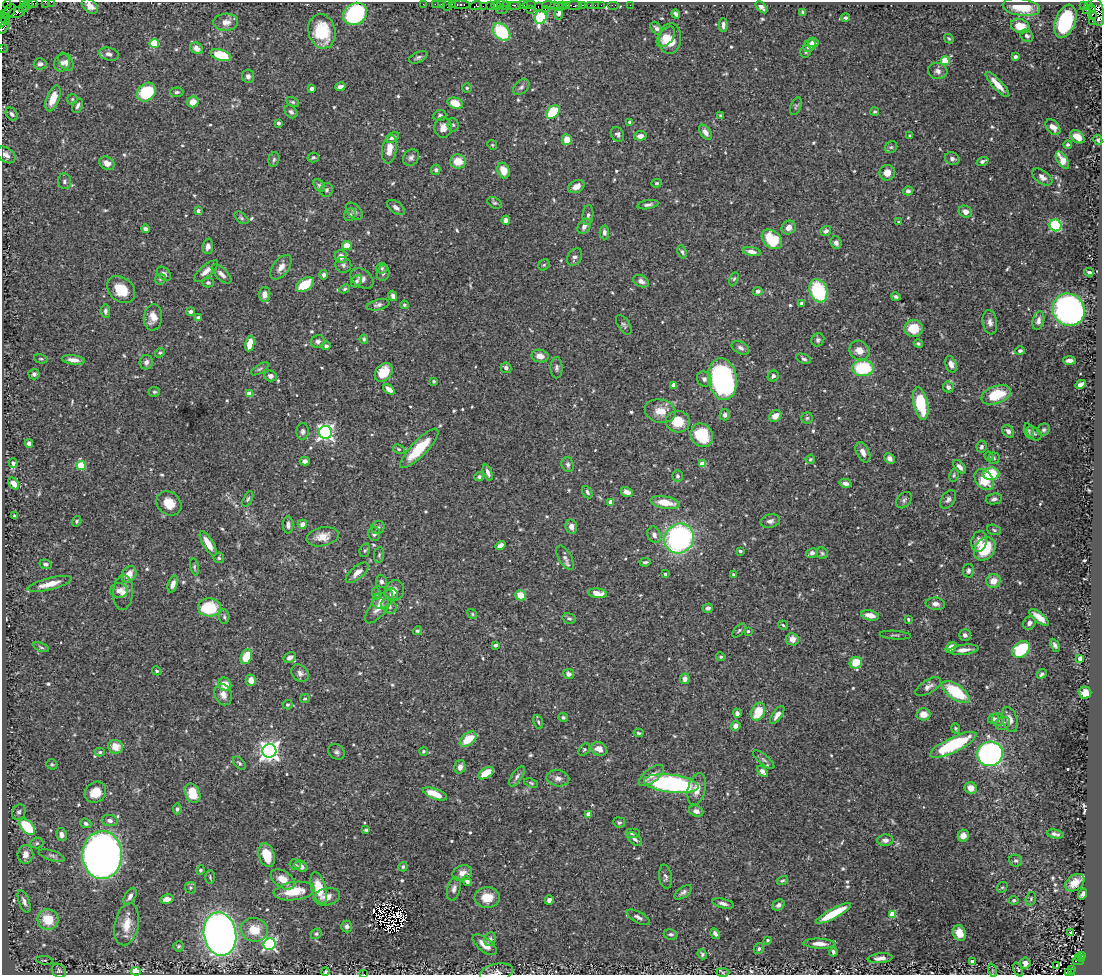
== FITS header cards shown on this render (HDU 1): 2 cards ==
NAXIS1  =                 1100
NAXIS2  =                  973

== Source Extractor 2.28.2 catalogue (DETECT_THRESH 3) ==
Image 1100 x 973 px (HDU 1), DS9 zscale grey, 1 PNG px = 1 image px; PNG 1104 x 977 px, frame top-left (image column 1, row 973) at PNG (2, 2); each listed source drawn as its Kron ellipse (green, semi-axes under 4 px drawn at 4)
Background 1.18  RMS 0.034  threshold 0.101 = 3 sigma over >= 5 px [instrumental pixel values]
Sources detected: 656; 3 with non-positive FLUX_AUTO (blend fragments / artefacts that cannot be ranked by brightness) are neither listed nor drawn; of the other 653, the 500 brightest by FLUX_AUTO listed and drawn (153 fainter detections omitted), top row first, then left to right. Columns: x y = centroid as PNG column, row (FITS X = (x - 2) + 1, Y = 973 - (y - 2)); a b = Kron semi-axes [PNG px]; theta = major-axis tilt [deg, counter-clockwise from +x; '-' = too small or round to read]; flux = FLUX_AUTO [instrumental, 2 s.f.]
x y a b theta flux
23 2 2 2 - 14
45 2 4 2 - 96
51 2 2 2 - 25
28 3 3 2 - 77
33 3 4 3 - 84
7 4 4 2 - 54
423 4 2 2 - 28
435 4 2 2 - 44
441 4 2 2 - 36
452 4 3 2 - 95
461 4 9 3 0 290
448 5 6 2 72 110
490 5 4 3 - 230
503 5 6 2 -23 42
507 5 3 3 - 150
514 5 7 2 0 320
523 5 5 2 - 66
530 5 6 2 0 200
548 5 6 2 0 110
563 5 3 2 - 140
566 5 3 2 - 100
574 5 8 3 -1 340
582 5 2 2 - 18
590 5 3 2 - 90
595 5 2 2 - 20
601 5 2 2 - 39
614 5 6 2 0 36
630 5 2 2 - 25
1084 5 3 3 - 500
90 6 9 6 -38 15
476 6 6 4 17 160
483 6 2 2 - 22
496 6 5 3 - 410
554 6 4 2 - 130
558 6 3 3 - 190
1088 6 3 3 - 42
24 7 5 2 - 79
538 7 3 2 - 86
762 7 7 4 -46 7.7
1021 7 19 8 -8 55
502 9 6 2 0 350
530 9 3 2 - 100
545 9 3 2 - 88
1093 9 3 3 - 440
1087 10 2 2 - 28
9 11 8 5 55 350
803 12 4 3 - 3.9
1097 12 14 7 -78 1700
17 13 8 5 10 570
559 13 6 4 79 6.3
5 14 3 2 - 57
355 14 12 10 32 230
676 14 5 3 - 5.2
1092 14 3 3 - 100
541 17 7 5 70 190
845 18 4 4 - 4.8
5 19 6 2 -48 180
1065 21 17 10 69 200
1092 21 2 2 - 25
3 22 4 3 - 160
226 22 12 8 3 18
723 25 7 4 -90 6.7
1020 26 9 7 -20 37
4 28 7 2 56 290
656 28 7 5 -51 6.3
322 31 17 13 -76 84
501 32 10 7 -44 140
1027 36 7 5 -33 6.5
666 37 12 7 51 22
949 38 5 3 - 3.1
670 39 15 11 85 42
813 42 6 5 - 12
154 44 5 4 - 98
809 46 7 5 43 14
2 48 2 2 - 25
196 48 7 5 -33 15
806 52 6 5 - 3.7
109 54 10 6 -15 11
221 55 10 5 -18 80
418 57 10 5 23 6.1
1015 57 4 3 - 4.8
945 61 4 4 - 80
66 62 10 6 -57 8.8
62 63 9 7 58 9.1
40 64 6 5 - 9.1
938 71 10 8 -14 10
248 76 6 6 - 7.1
997 84 16 5 -48 28
340 87 5 4 - 8.1
521 87 9 6 44 6.6
467 88 4 4 - 3.1
312 89 4 3 - 9.7
146 92 10 8 41 120
177 92 7 4 2 4.8
53 98 13 6 69 31
72 99 5 5 - 3.6
193 102 6 5 - 29
293 102 7 4 -27 3.9
455 103 8 5 -20 32
78 106 8 4 67 6.3
796 106 9 5 69 4.1
875 111 4 4 - 3.4
291 112 7 5 -46 5.6
553 112 8 5 44 80
12 114 7 5 -54 5.2
440 116 7 5 22 5.2
721 116 4 3 - 4.4
630 122 4 3 - 6.7
278 123 3 3 - 7.5
453 125 6 5 - 4.8
1053 127 9 6 -49 16
443 128 10 8 90 17
705 132 8 5 -54 13
618 134 7 6 - 5.6
640 136 6 4 8 11
910 136 3 3 - 4
392 137 7 4 29 7.4
1077 137 8 5 -41 28
567 140 5 5 - 25
1098 140 5 4 - 4.2
492 145 5 4 - 3.1
1068 145 4 4 - 4.5
891 147 6 5 - 4.3
389 149 14 7 81 27
6 155 10 7 -35 12
313 157 5 5 - 5
411 157 9 7 49 7.8
274 159 7 5 74 5
952 159 7 6 - 7.5
1062 160 10 5 -58 31
458 161 8 7 - 34
982 161 6 4 19 5.8
107 163 8 6 -32 15
436 170 5 4 - 5.9
503 171 8 6 -69 33
887 173 8 7 - 20
1042 177 11 6 -36 12
65 181 8 6 -83 6.4
656 183 5 4 - 3.4
319 185 7 5 -52 4.1
576 186 8 6 28 17
326 190 7 6 - 5.4
908 191 5 4 - 6.2
495 203 7 5 -29 3.9
648 205 11 4 10 7.9
396 207 10 5 -36 9.8
198 211 4 3 - 5.6
354 211 10 6 -46 6.9
965 212 7 5 -27 13
350 215 7 5 57 5.6
588 215 10 5 85 6.8
241 218 8 4 -39 4
506 220 4 4 - 8.2
899 222 4 3 - 3.3
1055 225 6 6 - 160
584 226 8 5 57 11
789 228 7 6 - 16
145 229 4 4 - 5.9
826 231 6 4 33 8
604 232 7 4 -88 8.7
772 239 11 8 -41 100
836 243 6 5 - 9
208 246 8 5 85 13
347 246 5 4 - 36
682 252 7 4 -73 4.6
752 252 9 4 -10 11
341 256 6 6 - 15
575 257 9 6 59 8.6
343 265 8 7 - 6.3
544 265 6 5 - 3.4
281 267 14 7 54 17
382 268 5 5 - 3.8
206 271 15 5 41 16
1089 272 5 3 - 4.7
383 273 8 6 78 7.6
164 274 8 5 -42 9
221 274 12 6 -43 11
324 275 5 4 - 5.9
362 278 12 9 -35 13
160 279 6 5 - 3.7
734 279 7 4 63 3.1
357 281 6 5 - 5.8
641 281 8 5 -26 11
208 283 6 5 - 5
305 285 10 6 33 63
345 289 5 4 - 3.8
121 290 15 12 -43 52
758 291 5 4 - 7.7
818 291 12 8 -68 170
265 294 7 5 82 15
393 296 5 4 - 6.9
896 297 5 3 - 4.3
802 303 4 3 - 11
378 305 11 5 13 7.4
404 305 4 4 - 3.3
1069 310 16 15 - 770
105 311 7 4 -85 5.9
191 312 4 4 - 6.4
153 317 13 9 83 25
198 318 4 3 - 11
1038 320 9 5 76 9.5
990 322 12 7 -80 11
624 325 11 5 -56 5.8
914 328 9 8 - 46
364 339 4 4 - 3.7
818 340 7 6 - 5.5
318 341 7 6 - 7.1
250 343 8 4 78 29
918 343 4 3 - 3.8
326 346 5 4 - 5.5
740 348 9 6 -27 8.5
859 350 10 9 - 21
1020 351 5 4 - 4.1
160 353 5 4 - 3.3
540 356 8 6 -9 16
41 359 7 4 -16 3.5
804 359 8 4 -22 5
73 360 11 4 -8 15
1069 360 6 4 -4 11
146 362 7 6 - 10
951 364 8 5 -69 11
506 368 5 5 - 7.6
557 368 10 6 90 6.4
863 368 11 8 2 140
260 369 10 4 32 4.8
384 372 10 7 49 51
34 374 5 5 - 5.1
271 376 6 5 - 8.6
773 376 6 5 - 5.7
704 379 8 7 - 7.9
722 379 21 14 -81 510
434 381 3 3 - 4
1081 384 6 4 28 13
673 385 4 4 - 18
948 387 5 5 - 8.3
389 389 6 4 -37 15
154 392 5 5 - 4.2
249 394 4 4 - 27
996 395 15 8 20 81
921 403 16 7 -78 110
660 411 16 11 -13 30
725 415 5 5 - 8
775 416 7 5 37 20
807 418 6 5 - 3.8
678 422 12 11 - 50
1044 430 6 6 - 5.2
1008 431 7 5 -54 9.5
1029 431 8 4 -75 4.5
303 432 8 6 88 6.8
326 432 6 6 - 760
1034 433 9 6 -38 5.6
702 435 12 10 -59 96
29 443 4 4 - 8.6
982 447 6 5 - 5.7
419 448 26 7 46 86
399 449 6 4 -28 3.9
863 452 11 6 -63 13
989 456 5 4 - 3.2
994 458 5 5 - 3.6
810 459 4 4 - 3.4
890 459 5 4 - 8.9
305 461 5 4 - 7.9
13 463 5 4 - 5.9
702 464 4 4 - 44
568 465 7 6 - 5.9
81 466 4 4 - 79
960 467 8 4 -47 10
488 472 8 4 -68 8.8
991 474 8 6 4 91
954 475 7 4 81 3.4
678 476 6 5 - 5.8
479 477 5 4 - 4.8
984 480 11 8 -55 67
845 483 6 4 -14 9.1
14 484 6 4 -51 14
587 492 7 4 -64 6
627 492 6 4 -25 12
248 499 8 4 63 4.5
948 499 10 6 55 8.3
994 499 8 5 9 6.5
904 500 9 6 46 6.9
611 502 4 4 - 22
665 502 15 6 -10 43
169 503 13 11 -42 37
14 516 3 3 - 3.1
76 521 5 4 - 3.7
770 521 10 6 13 9
302 524 5 4 - 12
288 525 8 5 -89 8.4
378 527 7 6 - 5.2
571 527 7 6 - 14
994 530 7 5 -20 4.2
374 534 6 6 - 7.8
654 535 8 6 -68 9.7
323 537 16 9 12 26
679 538 15 14 - 480
979 541 10 7 75 19
208 544 14 5 -59 29
500 545 5 4 - 12
985 549 12 9 53 93
365 550 7 5 71 4.1
740 551 3 3 - 5.5
812 553 6 5 - 8
822 553 6 5 - 4.3
379 555 8 5 80 3.9
219 558 5 5 - 3.4
565 558 13 6 -60 10
645 562 5 3 - 4.2
45 564 6 4 -20 5.6
194 567 8 4 -79 3.7
968 571 7 5 80 6.6
357 573 14 6 40 15
129 574 9 7 59 25
665 574 3 3 - 3.6
734 575 3 3 - 5.9
381 581 6 5 - 6
993 581 7 6 - 24
50 584 23 6 14 29
173 584 9 4 71 12
395 590 10 9 - 16
119 591 9 7 3 11
123 593 17 10 86 20
598 593 9 5 -6 27
377 594 6 4 -72 3.1
391 595 6 6 - 6.2
521 595 5 5 - 46
381 601 8 8 - 10
935 604 10 6 -7 10
389 606 8 6 -42 8
209 607 11 9 -3 110
379 607 20 8 52 23
708 608 5 4 - 7.4
472 614 5 4 - 3.1
870 615 9 5 -12 24
224 617 7 5 -86 5.1
1039 617 12 5 -38 24
569 619 7 5 -14 4.3
908 619 4 3 - 3.2
1029 623 7 6 - 7.2
783 625 5 4 - 3.4
739 630 8 4 48 4.3
417 631 5 4 - 3.5
748 631 4 4 - 3.4
895 635 16 2 -4 4
965 635 6 5 - 7
792 639 6 6 - 17
495 645 4 3 - 4.5
1055 645 7 4 -63 6.3
41 647 8 4 -21 4
951 647 6 4 37 23
1021 649 10 7 39 120
964 650 15 5 7 18
246 657 8 5 68 55
290 657 7 5 29 8.5
721 657 5 4 - 3.8
1080 659 4 4 - 21
856 663 6 6 - 41
157 671 5 4 - 3.7
300 673 9 7 -48 9.3
569 674 5 5 - 8.1
1042 674 5 3 - 5.3
685 679 5 5 - 10
251 680 6 5 - 14
225 684 7 6 - 28
928 687 14 6 32 10
956 692 16 7 -34 110
1085 693 6 6 - 25
223 694 11 8 -69 16
305 699 5 4 - 3.4
287 705 5 4 - 3.7
758 712 9 6 66 60
737 713 5 4 - 7.7
923 714 7 6 - 21
777 715 10 4 54 12
563 717 5 4 - 4.4
993 719 5 5 - 6.8
998 719 6 6 - 4.5
1010 719 13 7 -73 16
538 722 7 4 -69 4
1003 723 8 6 32 7.5
735 726 5 4 - 13
956 728 5 4 - 3.3
638 733 5 4 - 3.3
468 739 9 6 38 49
953 745 25 7 26 190
115 747 7 6 - 31
584 749 7 5 50 3.5
599 749 8 6 -23 22
269 751 7 6 - 1300
424 751 4 4 - 3.3
100 752 5 4 - 3.7
337 752 9 7 -34 6.8
990 754 13 12 - 780
764 760 13 5 -40 6.7
239 763 8 5 -46 4.7
52 764 6 5 - 3.4
460 767 7 5 75 11
762 771 6 4 -46 14
486 773 8 5 34 40
651 775 15 6 37 17
517 776 11 5 56 7.1
558 778 11 8 -10 13
531 783 7 3 -20 3.5
671 784 27 9 -7 430
971 788 6 5 - 18
697 789 16 9 77 25
96 792 11 10 - 36
192 793 10 7 -64 47
435 794 13 5 -21 42
177 809 5 4 - 5.3
696 811 7 5 -19 10
19 812 8 6 60 6.3
588 814 4 4 - 12
110 821 8 5 -8 7.6
619 822 6 5 - 4.7
86 823 6 4 -21 5.9
27 827 10 5 -48 120
366 830 3 3 - 4
632 833 7 5 0 4.6
1055 834 9 4 -11 6.4
61 835 6 5 - 9.5
963 836 6 5 - 20
635 839 8 5 -41 6.2
885 840 8 5 2 7.6
37 843 6 5 - 3.9
25 854 9 8 - 19
102 855 24 20 89 1600
267 855 12 7 -73 47
52 856 13 5 -17 7.1
1016 861 6 5 - 5
295 865 6 5 - 3.7
301 866 7 5 -30 12
403 867 5 4 - 4.5
200 870 5 4 - 4.2
462 873 10 7 19 14
210 877 7 4 -88 3.6
665 877 12 6 -82 7.3
283 879 13 8 -34 25
467 881 5 4 - 6.5
782 881 6 4 16 3.1
1075 883 10 7 36 27
1002 887 6 5 - 3.3
190 888 6 5 - 4.7
319 888 16 7 -75 50
454 889 12 6 77 9.5
294 891 20 9 8 57
683 892 10 5 38 7
1083 894 5 4 - 7.8
130 896 9 5 59 11
327 897 13 8 12 18
487 897 12 10 2 36
167 899 7 4 9 16
1031 899 7 5 72 3.5
549 900 5 4 - 7.7
1014 900 4 4 - 5.8
24 901 12 5 -69 9.6
723 903 11 5 -14 9.1
778 905 6 5 - 6.8
833 913 20 5 28 76
893 914 4 4 - 47
638 917 13 5 -29 8.2
48 919 10 10 - 61
127 924 21 12 78 42
347 926 6 5 - 7.7
254 930 13 11 -14 43
959 933 8 6 -67 35
1071 933 4 2 - 3.2
220 934 22 16 -80 1600
316 934 6 5 - 4.2
671 934 7 5 -10 6
715 934 6 4 -57 6.5
490 939 7 5 66 8.8
767 940 3 3 - 3.4
270 944 6 6 - 460
819 944 16 5 -3 16
485 945 14 6 -39 23
179 946 5 5 - 3.9
759 949 6 5 - 4.2
833 952 4 3 - 5.1
702 954 5 4 - 4.3
1082 955 3 2 - 280
880 958 12 4 5 13
1078 958 3 3 - 140
1081 959 3 3 - 220
44 960 8 3 -9 3.2
972 961 4 3 - 9.5
1078 961 5 2 - 310
1025 963 5 5 - 12
1057 966 3 2 - 4.7
1072 969 3 2 - 230
992 970 7 4 -72 3.5
1018 970 7 4 -67 5.1
59 971 7 6 - 5
136 971 5 4 - 32
325 972 4 3 - 4.7
497 972 17 8 12 13
723 972 6 4 -2 3.3
1068 972 4 3 - 120
1071 973 3 3 - 160
364 974 2 2 - 36
At the frame edge (FLAGS 8, measured only in part): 14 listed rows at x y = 23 2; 45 2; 51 2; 28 3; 33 3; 7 4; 90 6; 3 22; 4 28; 2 48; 325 972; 497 972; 1071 973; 364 974
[153 fainter detections neither listed nor drawn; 3 non-positive-flux detections neither listed nor drawn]